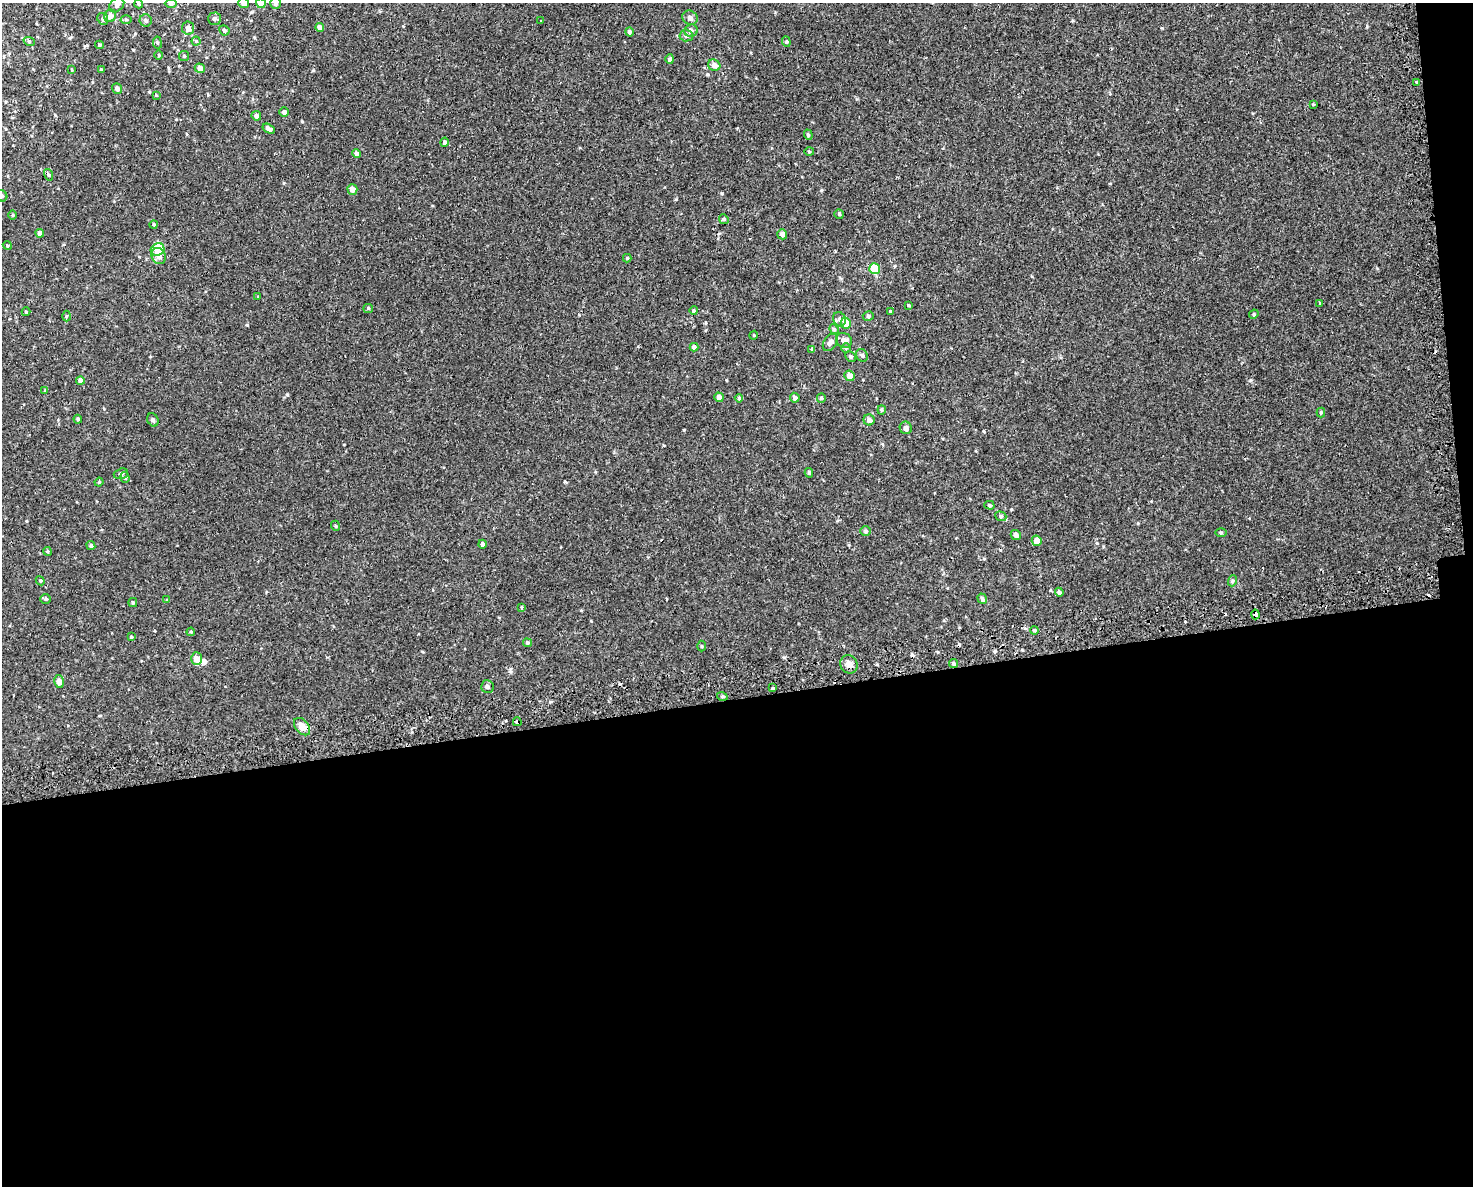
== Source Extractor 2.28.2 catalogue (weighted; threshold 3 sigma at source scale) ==
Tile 12 of 3 x 4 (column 3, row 4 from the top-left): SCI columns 3036-4506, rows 39-1222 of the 4556 x 4811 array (HDU 1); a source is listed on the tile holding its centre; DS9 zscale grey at full resolution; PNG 1475 x 1188 px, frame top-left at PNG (2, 3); each listed source drawn as its Kron ellipse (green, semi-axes under 4 px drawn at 4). Shown black and unused: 42% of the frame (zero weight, under 2 of 3 exposures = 3% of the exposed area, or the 3 px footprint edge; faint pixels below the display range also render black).
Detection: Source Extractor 2.28.2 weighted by HDU 2 'WHT'; one run over the whole footprint, this tile lists its part. Background 5.66e-04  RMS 0.0026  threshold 0.0117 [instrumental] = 3 sigma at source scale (4.5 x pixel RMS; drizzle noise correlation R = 1.50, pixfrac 1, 0.0396/0.0396 arcsec/px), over >= 5 px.
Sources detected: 139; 2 inside a brighter object's white glare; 9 cosmic-ray / hot-pixel residue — neither listed nor drawn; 1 inside a brighter listed object's ellipse — not listed separately; the other 127 listed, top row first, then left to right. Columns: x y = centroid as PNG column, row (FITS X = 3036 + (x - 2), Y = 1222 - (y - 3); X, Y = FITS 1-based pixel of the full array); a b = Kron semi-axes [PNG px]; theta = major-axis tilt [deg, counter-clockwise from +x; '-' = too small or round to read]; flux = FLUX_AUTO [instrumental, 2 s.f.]
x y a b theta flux
244 3 5 5 - 1.4
261 3 5 5 - 2.8
275 3 6 5 - 0.65
139 4 4 3 - 0.21
171 4 6 4 1 0.36
117 5 8 6 45 1.1
110 16 6 6 - 1.2
690 18 8 7 - 1
103 19 6 5 - 0.55
214 19 6 6 - 0.54
126 20 5 3 - 0.29
146 20 6 6 - 0.52
541 21 3 3 - 0.38
320 27 4 4 - 0.98
188 28 6 6 - 1.2
224 30 5 4 - 0.56
691 31 7 6 - 0.77
629 32 5 4 - 0.67
686 35 6 6 - 0.77
29 41 6 3 -20 0.33
196 41 4 4 - 0.25
786 42 5 4 - 0.33
157 43 6 3 -81 0.27
99 45 4 4 - 0.3
159 55 4 3 - 0.22
184 56 5 5 - 0.4
670 59 5 4 - 0.68
714 65 6 5 - 1.3
200 68 5 4 - 1.6
101 69 4 2 - 0.19
72 70 4 2 - 0.18
1416 82 3 3 - 2
117 89 5 4 - 0.87
156 95 4 3 - 0.2
1313 104 4 3 - 0.2
284 112 5 4 - 0.82
256 116 5 4 - 0.81
269 129 6 4 -32 0.92
808 135 5 4 - 0.32
444 142 5 4 - 0.52
809 152 5 3 - 0.23
356 153 4 4 - 0.68
49 175 6 4 -73 0.35
352 189 5 5 - 1.6
2 196 6 5 - 0.49
839 214 5 4 - 0.37
12 215 5 3 - 0.25
724 219 5 4 - 0.34
154 224 4 4 - 0.36
40 233 4 4 - 1.1
782 234 5 5 - 0.99
7 245 4 3 - 0.26
158 250 7 6 - 2.9
159 256 8 7 - 1.6
627 258 4 4 - 0.36
875 269 5 5 - 9.6
258 297 3 2 - 0.35
1319 304 3 3 - 0.64
908 305 3 3 - 0.25
368 308 5 4 - 0.28
694 310 4 3 - 0.46
890 311 4 3 - 0.29
26 312 4 4 - 0.25
1254 314 5 4 - 0.27
66 316 5 3 - 0.27
868 316 5 4 - 0.44
839 319 7 6 - 0.81
846 323 5 5 - 3.6
834 329 5 4 - 0.38
754 335 4 3 - 0.21
844 340 8 7 - 1.4
830 342 10 6 57 1.3
694 347 4 4 - 0.79
846 348 5 5 - 0.33
812 349 4 4 - 0.3
862 355 6 5 - 0.52
851 357 6 5 - 0.48
849 376 5 5 - 1.6
80 380 4 4 - 0.85
45 391 3 3 - 0.32
719 397 5 4 - 1.2
739 398 4 4 - 0.37
795 398 5 4 - 0.7
821 398 5 4 - 0.28
882 410 4 4 - 0.31
1321 412 5 4 - 0.3
78 419 4 3 - 0.26
153 420 7 5 -63 0.47
869 420 5 5 - 0.9
906 428 6 6 - 0.98
809 473 5 3 - 0.33
121 474 7 5 18 0.54
125 477 5 4 - 0.46
99 482 4 3 - 0.24
989 505 5 4 - 0.36
1001 516 6 4 -22 0.37
336 526 5 3 - 0.23
866 531 5 5 - 0.36
1221 532 5 3 - 0.27
1016 535 5 4 - 1.1
1037 541 5 5 - 2.2
482 544 4 4 - 0.61
91 546 5 4 - 0.44
47 551 4 3 - 0.25
40 581 5 4 - 0.31
1232 581 5 3 - 0.34
1059 592 4 4 - 0.57
46 599 5 4 - 0.35
982 599 5 4 - 0.55
167 600 4 3 - 0.21
133 602 4 3 - 0.3
522 607 4 2 - 0.21
1255 614 5 3 - 1
1034 630 4 3 - 0.29
191 632 4 3 - 0.31
131 637 4 3 - 0.23
527 643 4 4 - 0.38
702 646 5 3 - 0.24
196 659 6 5 - 2.6
849 664 9 8 - 1.2
954 664 5 4 - 0.5
59 681 6 5 - 1.7
487 686 6 6 - 0.55
772 688 3 3 - 2.3
722 696 5 3 - 0.31
517 722 4 4 - 3.7
302 727 10 6 -49 3
Overlapping masked pixels (flux is a lower limit): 4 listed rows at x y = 1255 614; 954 664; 517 722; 302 727
Isophote crosses this tile's border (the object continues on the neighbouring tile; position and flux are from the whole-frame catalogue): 5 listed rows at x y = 244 3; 261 3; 275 3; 117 5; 2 196
Unlisted compact peaks at least as high as the median listed source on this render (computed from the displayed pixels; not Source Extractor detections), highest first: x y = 722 193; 247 325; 684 430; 565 482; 1097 543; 302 121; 1162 28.